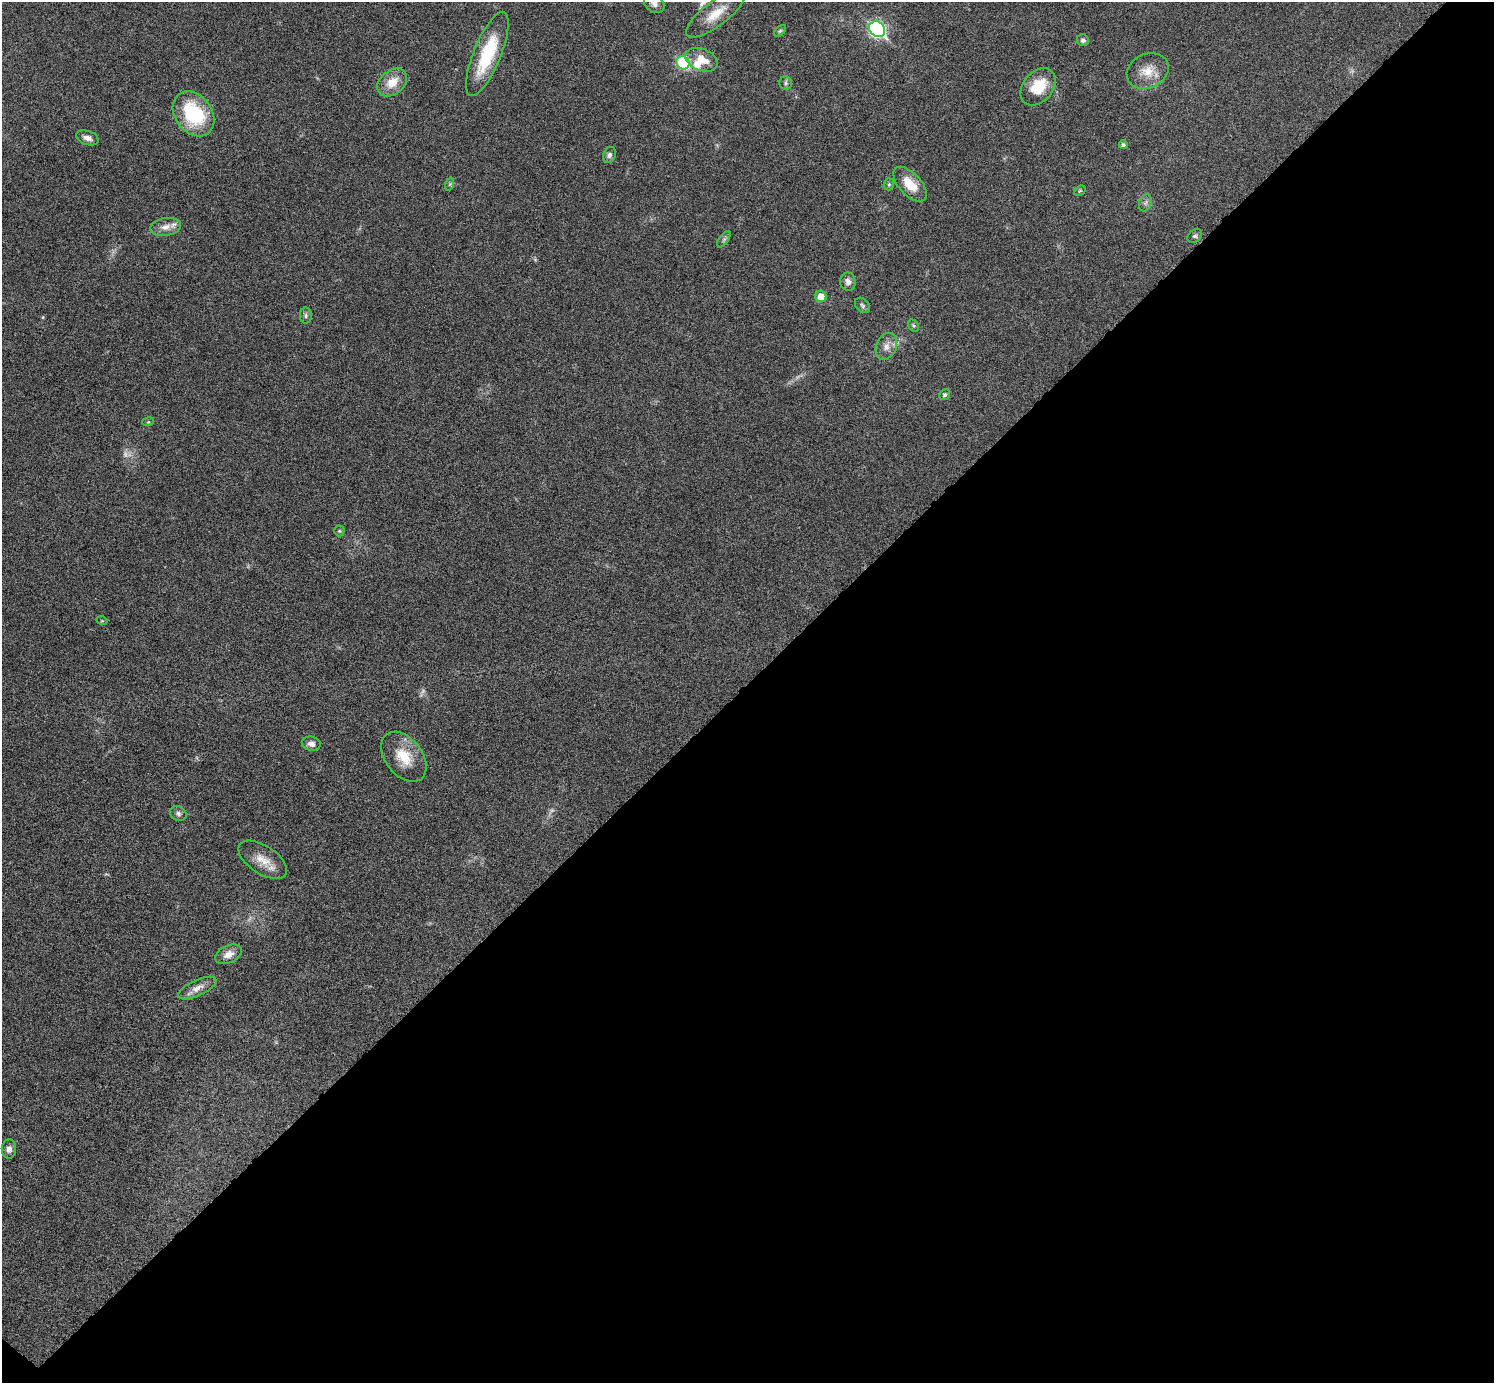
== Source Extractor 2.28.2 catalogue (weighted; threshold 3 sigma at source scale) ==
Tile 12 of 4 x 4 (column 4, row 3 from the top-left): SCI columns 4491-5982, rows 1686-3066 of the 5992 x 5993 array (HDU 1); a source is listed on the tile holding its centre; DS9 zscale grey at full resolution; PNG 1496 x 1385 px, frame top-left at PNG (2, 2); each listed source drawn as its Kron ellipse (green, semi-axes under 4 px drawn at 4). Shown black and unused: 51% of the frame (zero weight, under 6 of 11 exposures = <1% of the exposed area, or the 3 px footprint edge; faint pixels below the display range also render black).
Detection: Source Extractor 2.28.2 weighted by HDU 2 'WHT'; one run over the whole footprint, this tile lists its part. Background 0.0216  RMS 0.0026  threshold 0.0105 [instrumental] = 3 sigma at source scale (4.09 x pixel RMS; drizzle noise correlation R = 1.36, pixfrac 0.8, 0.05/0.05 arcsec/px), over >= 5 px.
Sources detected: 46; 3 too faint to see at this stretch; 1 inside a brighter object's white glare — neither listed nor drawn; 1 inside a brighter listed object's ellipse — not listed separately; the other 41 listed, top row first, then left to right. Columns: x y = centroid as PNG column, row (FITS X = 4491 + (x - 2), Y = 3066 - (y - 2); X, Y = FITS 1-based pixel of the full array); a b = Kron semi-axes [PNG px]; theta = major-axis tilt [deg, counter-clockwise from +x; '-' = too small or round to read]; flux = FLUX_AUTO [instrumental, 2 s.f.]
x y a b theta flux
654 3 11 8 -40 1.3
716 14 36 12 37 5.1
877 29 8 7 - 54
780 31 7 4 44 0.41
1083 40 6 5 - 0.69
487 54 45 13 68 14
701 60 17 11 -23 4
683 63 7 6 - 19
1148 71 22 17 25 4.3
392 82 17 11 40 4
786 83 7 6 - 0.52
1038 87 21 15 50 6.6
193 114 24 18 -53 17
87 138 12 7 -19 1.4
1123 145 4 4 - 0.59
609 155 8 6 67 0.72
450 184 7 4 71 0.39
889 184 6 5 - 0.39
910 184 21 11 -47 4.9
1080 191 6 4 30 0.3
1145 203 9 6 71 0.75
165 227 15 9 9 1.9
1195 236 8 6 40 0.57
724 239 9 4 54 0.57
848 282 9 7 -81 1.1
821 297 6 5 - 3.2
862 305 9 6 -46 0.62
306 316 8 6 90 0.63
913 326 6 5 - 0.39
886 346 14 10 67 1.9
945 395 6 5 - 0.45
148 422 6 4 16 0.26
339 531 5 5 - 0.33
102 621 5 3 - 0.21
311 744 9 7 -13 1.3
404 757 28 18 -52 6.8
178 814 8 7 - 0.76
263 860 27 14 -34 4
229 954 14 9 24 2.1
197 988 21 8 24 2.1
9 1149 9 7 89 1.1
Isophote crosses this tile's border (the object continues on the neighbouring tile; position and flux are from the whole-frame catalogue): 1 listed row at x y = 654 3